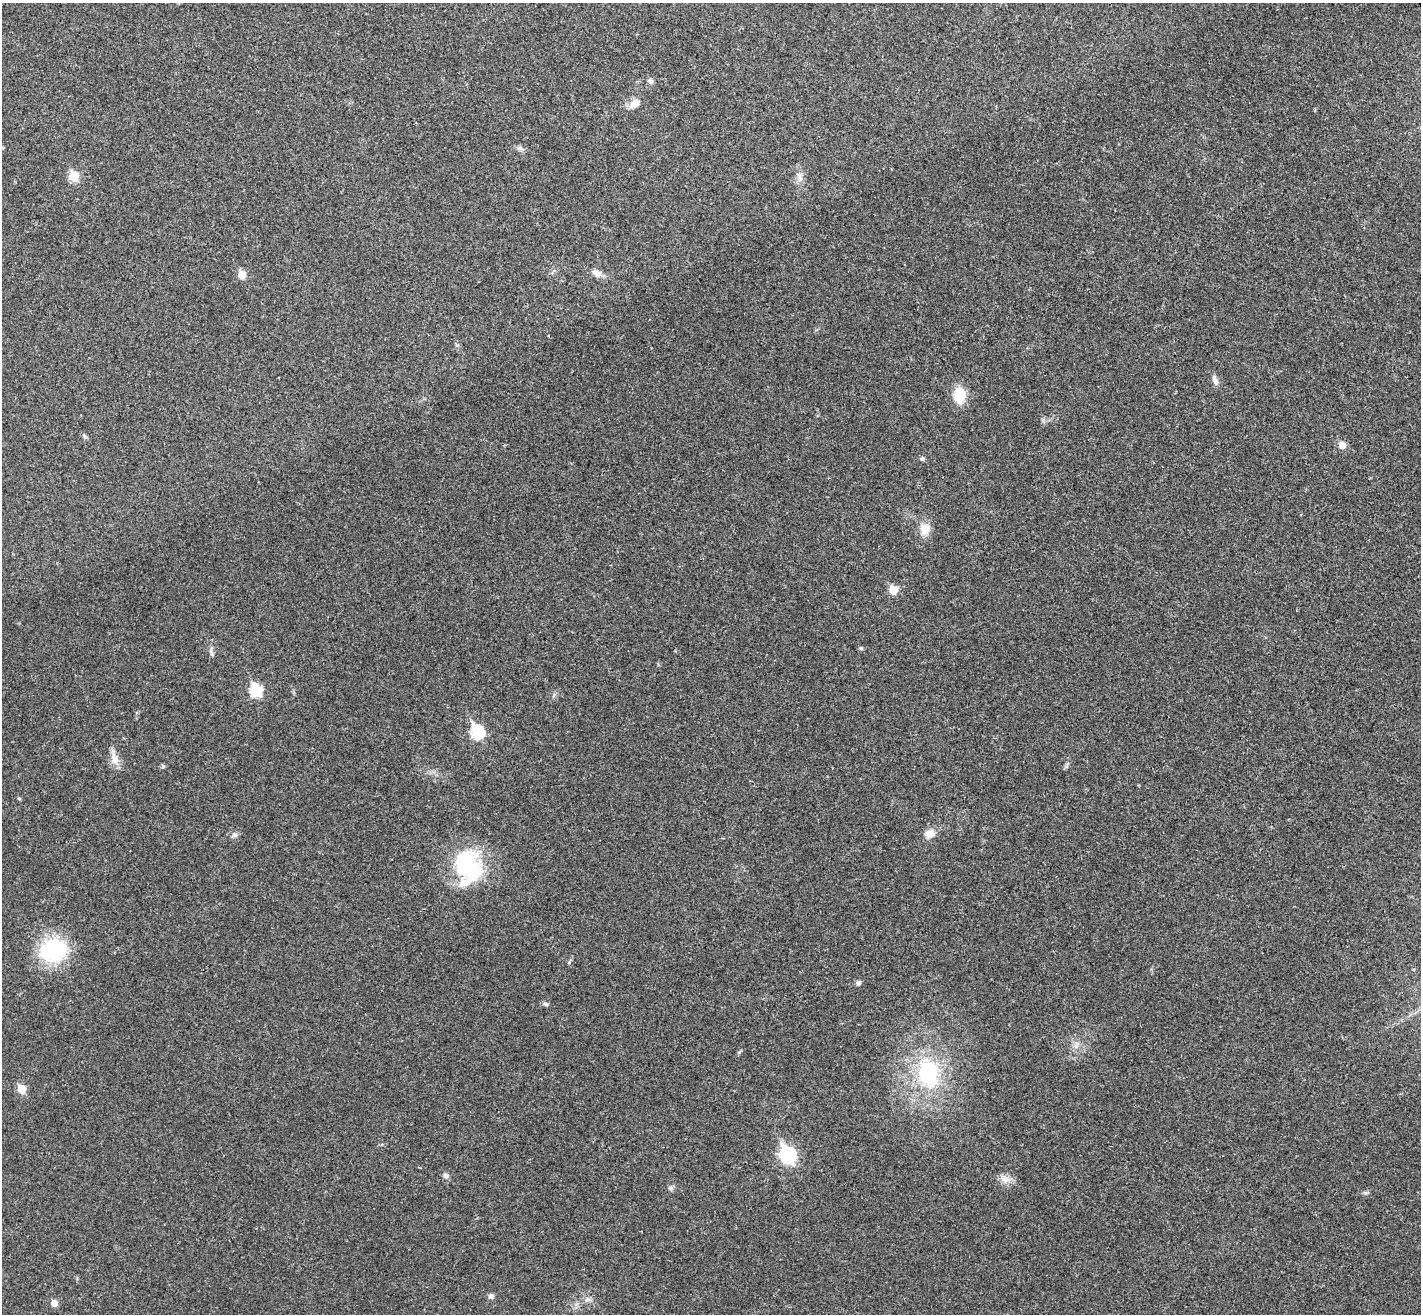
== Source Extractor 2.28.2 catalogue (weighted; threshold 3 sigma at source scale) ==
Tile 10 of 4 x 4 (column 2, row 3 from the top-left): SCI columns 1467-2885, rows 1495-2806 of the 5773 x 5744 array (HDU 1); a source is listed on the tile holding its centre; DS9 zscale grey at full resolution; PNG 1423 x 1316 px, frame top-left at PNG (2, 3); no overlay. Shown black and unused: <1% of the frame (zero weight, under 3 of 4 exposures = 5% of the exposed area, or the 3 px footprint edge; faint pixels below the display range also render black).
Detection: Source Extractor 2.28.2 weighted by HDU 2 'WHT'; one run over the whole footprint, this tile lists its part. Background 0.0436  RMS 0.0048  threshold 0.0217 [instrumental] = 3 sigma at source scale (4.5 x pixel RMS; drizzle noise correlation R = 1.50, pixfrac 1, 0.05/0.05 arcsec/px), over >= 5 px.
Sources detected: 35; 1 inside a brighter listed object's ellipse — not listed separately; the other 34 listed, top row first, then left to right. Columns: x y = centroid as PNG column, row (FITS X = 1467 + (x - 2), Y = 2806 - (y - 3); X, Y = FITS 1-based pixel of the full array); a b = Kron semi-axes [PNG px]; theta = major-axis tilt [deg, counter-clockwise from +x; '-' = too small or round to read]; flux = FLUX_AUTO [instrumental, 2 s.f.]
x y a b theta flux
650 81 7 6 - 1.3
635 103 17 9 42 4
519 148 7 6 - 1.2
74 176 6 6 - 19
799 176 14 6 -80 2.6
597 273 14 7 -23 2.9
242 275 6 6 - 7.7
1215 380 13 6 -67 2.2
959 395 17 12 -90 11
85 436 6 5 - 0.9
1342 445 5 5 - 6.4
922 459 6 6 - 0.9
925 529 14 11 -89 6
893 590 6 5 - 12
861 648 5 4 - 0.71
211 653 10 4 -68 1
256 690 7 6 - 35
477 732 7 6 - 43
115 759 18 10 -82 4.4
19 798 5 4 - 0.56
930 834 13 12 - 4.1
235 835 8 6 16 1.3
468 866 45 34 -60 39
53 950 25 20 19 45
858 983 5 5 - 1.5
546 1004 7 5 -17 1.1
928 1073 30 23 -85 40
22 1089 6 5 - 11
788 1155 8 7 - 98
446 1176 7 6 - 1.4
1005 1179 11 9 -45 3.3
491 1296 7 6 - 1.5
587 1300 7 4 19 1.2
54 1303 5 5 - 4.5
Unlisted compact peaks at least as high as the median listed source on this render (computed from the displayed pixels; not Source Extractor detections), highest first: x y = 671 1188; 1365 1193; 163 766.